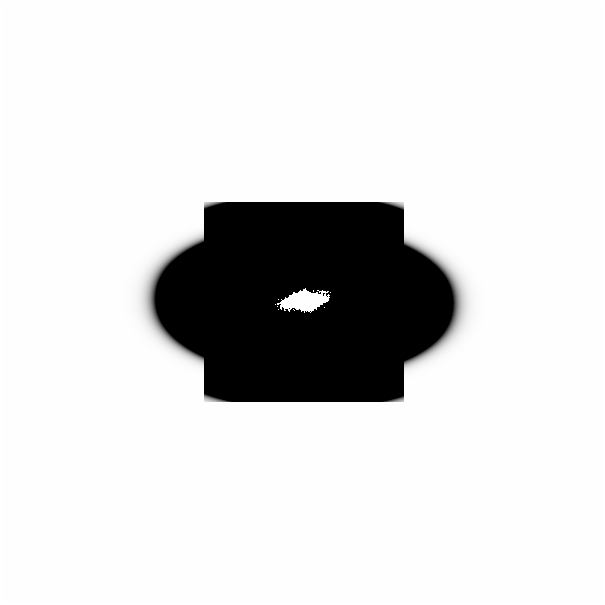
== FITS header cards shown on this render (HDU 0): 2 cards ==
NAXIS1  =                  601
NAXIS2  =                  601

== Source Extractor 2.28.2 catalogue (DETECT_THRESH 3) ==
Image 601 x 601 px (HDU 0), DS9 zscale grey, 1 PNG px = 1 image px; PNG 605 x 605 px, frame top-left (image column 1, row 601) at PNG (0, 0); no overlay
Background -3.95e-42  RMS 2.3e-34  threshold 6.97e-34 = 3 sigma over >= 5 px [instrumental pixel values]
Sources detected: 12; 11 with non-positive FLUX_AUTO (blend fragments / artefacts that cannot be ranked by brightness) are not listed; the other 1 listed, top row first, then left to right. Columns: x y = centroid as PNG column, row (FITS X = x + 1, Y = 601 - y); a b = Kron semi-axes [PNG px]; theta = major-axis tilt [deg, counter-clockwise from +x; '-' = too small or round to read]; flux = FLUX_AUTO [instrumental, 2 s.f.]
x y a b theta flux
302 299 30 14 4 26
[11 non-positive-flux detections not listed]